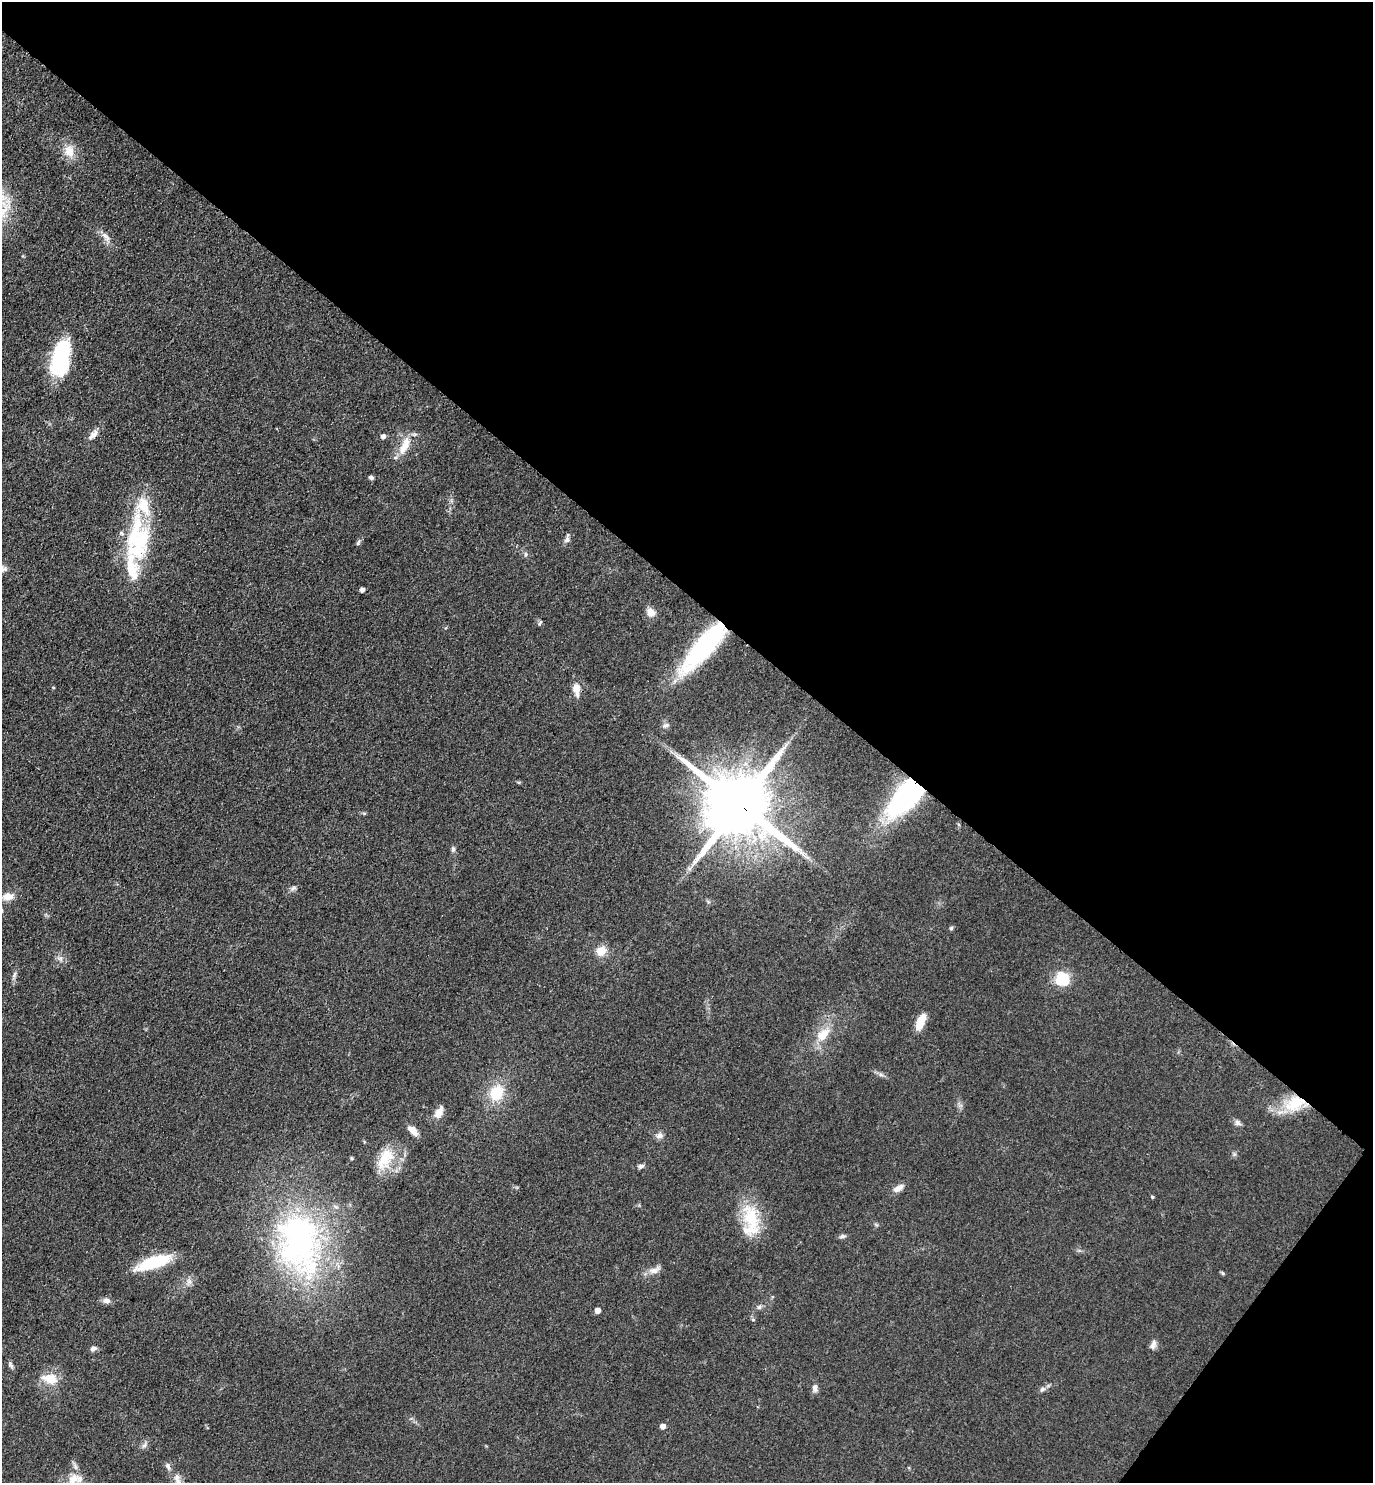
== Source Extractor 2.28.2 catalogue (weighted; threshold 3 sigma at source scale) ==
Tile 8 of 4 x 4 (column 4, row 2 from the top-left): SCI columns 4417-5787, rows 2973-4453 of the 5948 x 5943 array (HDU 1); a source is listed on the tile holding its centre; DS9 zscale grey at full resolution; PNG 1375 x 1485 px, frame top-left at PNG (2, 2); no overlay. Shown black and unused: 42% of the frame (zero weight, under 3 of 4 exposures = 1% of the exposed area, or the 3 px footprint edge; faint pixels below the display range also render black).
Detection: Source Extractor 2.28.2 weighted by HDU 2 'WHT'; one run over the whole footprint, this tile lists its part. Background 0.0754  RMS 0.0071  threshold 0.0319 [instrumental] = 3 sigma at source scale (4.5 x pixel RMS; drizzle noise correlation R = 1.50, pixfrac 1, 0.05/0.05 arcsec/px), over >= 5 px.
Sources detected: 69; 1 inside a brighter object's white glare — not listed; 4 inside a brighter listed object's ellipse — not listed separately; the other 64 listed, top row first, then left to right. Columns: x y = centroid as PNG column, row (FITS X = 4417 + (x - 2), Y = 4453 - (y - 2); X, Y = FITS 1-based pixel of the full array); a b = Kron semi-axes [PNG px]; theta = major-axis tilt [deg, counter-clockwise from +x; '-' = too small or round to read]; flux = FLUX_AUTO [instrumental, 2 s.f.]
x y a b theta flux
69 151 19 14 -73 10
105 236 15 7 -49 4.6
60 359 40 18 77 54
93 435 18 7 43 4.8
383 436 5 5 - 3.3
405 446 28 10 66 13
371 477 6 5 - 1.5
567 539 13 6 76 2.6
140 541 50 24 80 63
358 542 9 5 59 1.6
525 554 6 4 -90 1.1
362 590 4 4 - 3.5
651 612 12 9 -59 5.8
540 623 8 4 70 1.1
704 646 61 17 49 110
53 688 4 4 - 0.69
576 690 20 9 -82 6.8
665 725 9 6 24 2.2
907 796 42 19 48 140
739 804 20 17 -36 7500
453 849 8 5 -84 1.9
293 888 11 5 33 2
8 897 13 9 5 7.2
951 928 5 5 - 1.1
601 951 12 10 53 9.3
60 958 9 8 - 3
14 975 9 5 64 1.9
1062 979 15 14 - 23
921 1022 17 7 68 14
823 1034 24 14 46 15
881 1075 7 4 -19 1.7
496 1093 16 13 64 24
1295 1103 29 19 28 28
439 1112 13 7 63 7.3
1238 1123 9 7 -36 2.4
412 1130 15 8 -44 5.2
659 1135 10 8 28 3.2
352 1158 4 4 - 0.79
384 1161 28 19 48 22
641 1166 8 6 18 2.1
898 1188 14 7 33 5.1
1152 1197 4 3 - 0.99
751 1218 44 18 -78 33
843 1236 9 5 13 1.7
299 1240 87 58 -87 220
153 1262 39 12 19 36
654 1270 17 9 21 5.4
1222 1273 6 3 -70 0.91
189 1281 7 6 - 2.6
106 1301 11 7 -7 3.4
759 1307 6 6 - 1.6
597 1310 4 4 - 5.4
753 1320 5 3 - 0.81
1153 1345 13 7 71 3.3
93 1348 8 6 16 2.7
10 1365 10 6 -66 2
50 1379 19 12 -11 14
815 1388 11 7 -79 3
1042 1389 8 6 48 2
663 1426 5 5 - 4
144 1445 9 5 59 2.3
168 1466 10 6 -58 2.5
73 1480 23 13 53 12
178 1482 13 8 -70 4.7
Overlapping masked pixels (flux is a lower limit): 5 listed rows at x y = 704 646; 907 796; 739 804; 1295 1103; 153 1262
Isophote crosses this tile's border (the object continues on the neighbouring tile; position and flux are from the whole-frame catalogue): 2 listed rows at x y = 73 1480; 178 1482